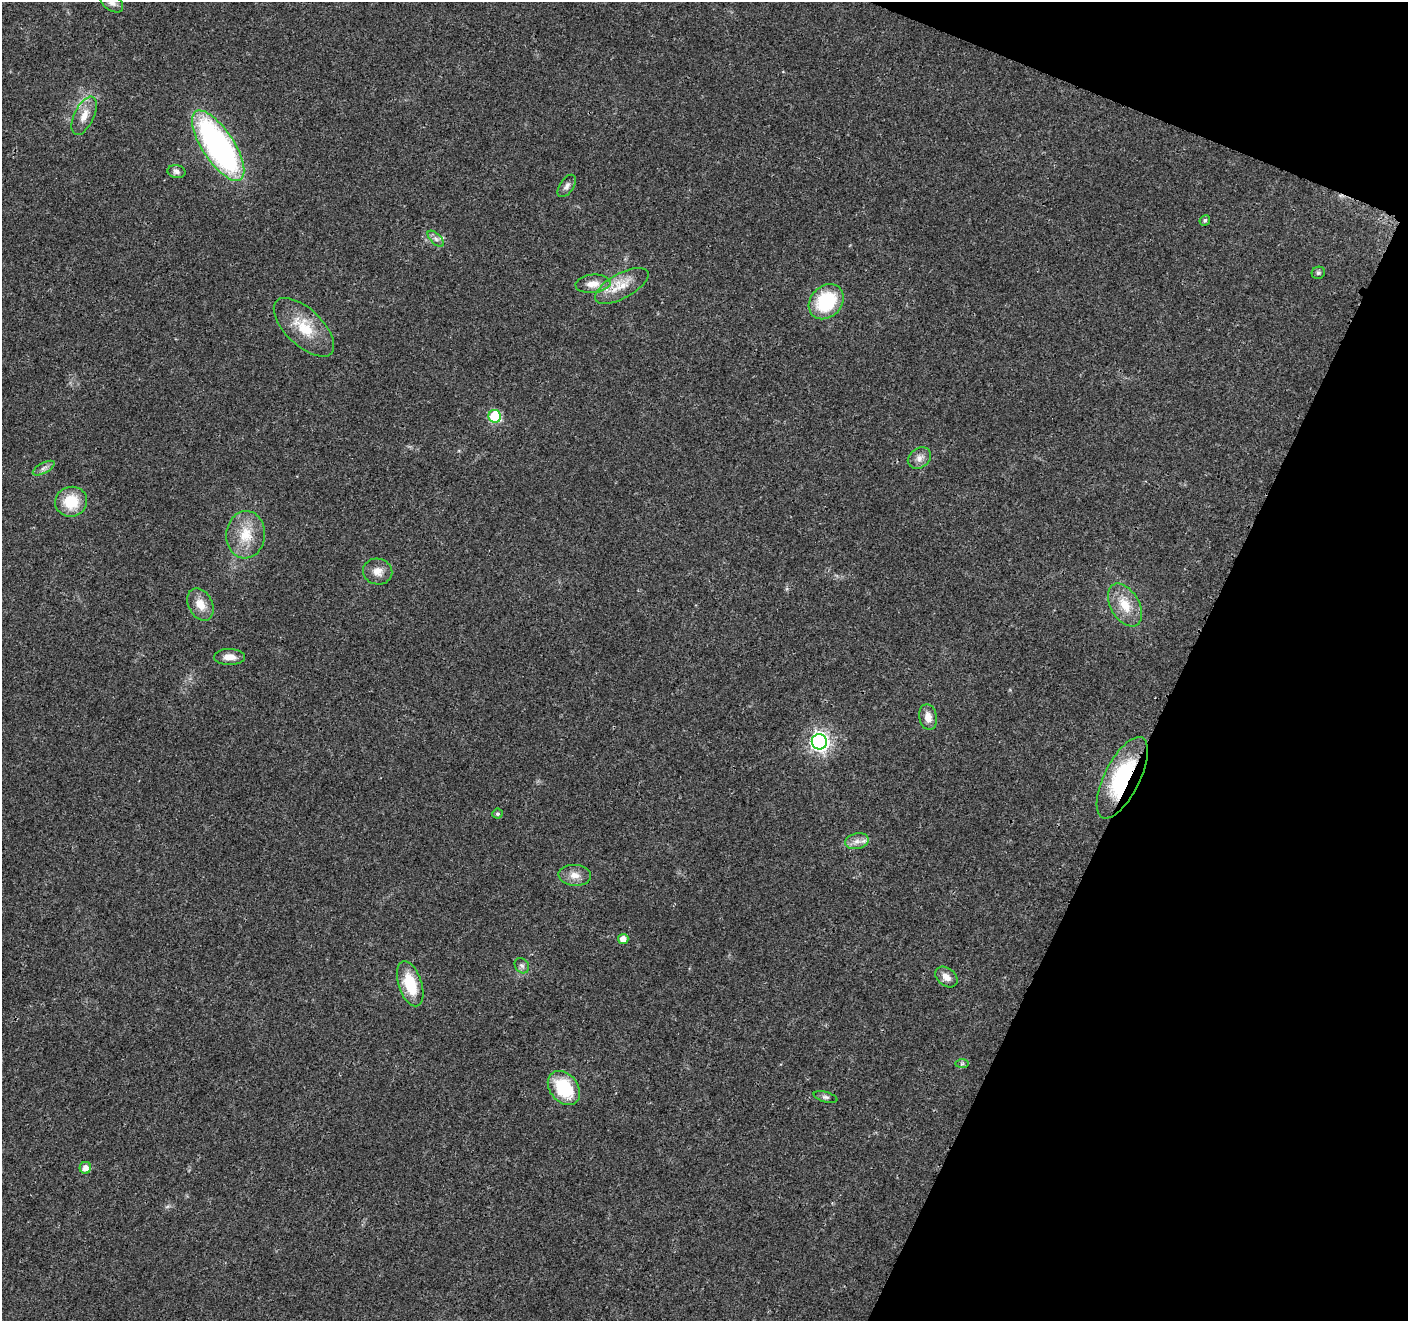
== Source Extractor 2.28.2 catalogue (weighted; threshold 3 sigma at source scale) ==
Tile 8 of 4 x 4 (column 4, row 2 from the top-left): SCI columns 4227-5632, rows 2849-4167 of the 5644 x 5762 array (HDU 1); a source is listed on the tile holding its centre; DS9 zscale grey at full resolution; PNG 1410 x 1323 px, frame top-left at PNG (2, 2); each listed source drawn as its Kron ellipse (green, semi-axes under 4 px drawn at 4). Shown black and unused: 19% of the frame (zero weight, under 3 of 4 exposures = <1% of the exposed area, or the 3 px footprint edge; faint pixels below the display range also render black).
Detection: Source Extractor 2.28.2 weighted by HDU 2 'WHT'; one run over the whole footprint, this tile lists its part. Background 0.0255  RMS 0.0032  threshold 0.0142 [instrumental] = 3 sigma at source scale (4.5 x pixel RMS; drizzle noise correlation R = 1.50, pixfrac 1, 0.0396/0.0396 arcsec/px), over >= 5 px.
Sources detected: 35; all 35 listed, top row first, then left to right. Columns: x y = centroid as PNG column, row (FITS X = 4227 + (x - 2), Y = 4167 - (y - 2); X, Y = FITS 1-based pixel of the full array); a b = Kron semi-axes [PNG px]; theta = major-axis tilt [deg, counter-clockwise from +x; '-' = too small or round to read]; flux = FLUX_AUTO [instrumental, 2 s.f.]
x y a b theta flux
112 3 13 8 -34 1.7
84 116 21 10 65 4
218 146 41 16 -57 93
176 172 9 6 -10 1.1
567 186 13 7 55 1.2
1205 220 5 5 - 0.64
436 239 10 5 -45 1.1
1318 273 7 6 - 0.64
593 284 17 9 5 3.6
622 286 30 12 29 6.7
826 302 19 15 46 20
304 327 38 18 -44 11
495 416 6 6 - 20
919 458 12 9 34 2.2
44 468 12 5 28 1.2
71 502 16 15 - 9.9
246 535 24 19 85 8.9
378 572 15 13 -10 3.1
200 604 17 12 -63 4.4
1125 605 23 14 -59 7
230 657 15 8 -1 3.1
928 717 13 9 -78 3
819 742 8 7 - 130
1122 778 45 17 63 32
497 814 5 5 - 0.58
857 841 12 7 12 2.2
575 875 16 10 -3 3.1
623 939 5 5 - 2.4
522 966 8 6 -53 0.98
946 977 12 8 -39 2.5
410 984 23 11 -71 11
962 1064 7 4 0 0.56
564 1088 19 14 -51 16
825 1097 12 5 -15 0.91
85 1168 6 5 - 2.4
Overlapping masked pixels (flux is a lower limit): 1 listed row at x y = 1122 778
Isophote crosses this tile's border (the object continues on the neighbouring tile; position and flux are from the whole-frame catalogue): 1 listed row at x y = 112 3